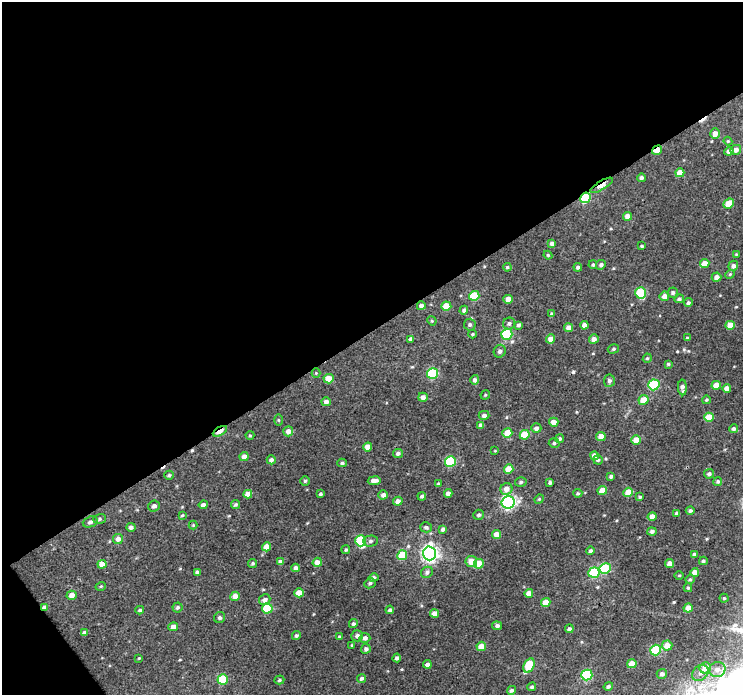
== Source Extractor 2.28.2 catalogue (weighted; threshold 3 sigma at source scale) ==
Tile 1 of 2 x 2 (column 1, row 1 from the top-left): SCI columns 1-741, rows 736-1428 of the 1482 x 1465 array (HDU 1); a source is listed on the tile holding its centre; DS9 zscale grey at full resolution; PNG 745 x 697 px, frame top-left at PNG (2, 2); each listed source drawn as its Kron ellipse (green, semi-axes under 4 px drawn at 4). Shown black and unused: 49% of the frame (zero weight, under 3 of 4 exposures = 1% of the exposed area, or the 3 px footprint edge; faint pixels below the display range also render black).
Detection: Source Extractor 2.28.2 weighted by HDU 2 'WHT'; one run over the whole footprint, this tile lists its part. Background 0.0157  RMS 0.0074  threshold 0.0334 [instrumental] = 3 sigma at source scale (4.5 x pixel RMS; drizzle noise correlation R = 1.50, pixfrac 1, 0.0396/0.0396 arcsec/px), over >= 5 px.
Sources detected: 207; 3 cosmic-ray / hot-pixel residue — neither listed nor drawn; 1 inside a brighter listed object's ellipse — not listed separately; the other 203 listed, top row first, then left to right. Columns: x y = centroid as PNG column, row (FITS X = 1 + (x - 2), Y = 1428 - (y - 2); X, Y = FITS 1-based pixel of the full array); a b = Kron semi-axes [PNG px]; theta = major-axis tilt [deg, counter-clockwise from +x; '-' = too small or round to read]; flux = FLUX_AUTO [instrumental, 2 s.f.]
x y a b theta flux
715 134 5 5 - 4.9
728 141 4 4 - 0.85
657 150 5 3 - 10
736 150 5 5 - 3.7
729 151 4 4 - 3
680 173 4 4 - 8.1
641 178 4 4 - 1.9
601 185 13 4 31 9.6
585 198 6 5 - 45
729 204 5 4 - 11
628 216 4 4 - 5.2
552 244 4 4 - 2.2
642 246 3 3 - 0.86
736 254 4 3 - 0.64
548 255 4 4 - 0.77
705 263 5 4 - 7
593 265 4 3 - 0.85
601 265 5 4 - 1.7
733 266 5 4 - 2.4
507 267 4 3 - 0.81
578 267 4 4 - 1.3
730 274 5 4 - 0.79
716 277 5 4 - 3.5
641 293 6 5 - 31
673 293 5 5 - 1.5
474 296 5 5 - 25
664 296 5 4 - 5.2
508 299 4 4 - 6.6
679 299 5 4 - 1.5
688 303 4 4 - 1.5
421 306 4 4 - 2.6
446 306 5 4 - 14
464 310 4 4 - 1.8
552 314 4 3 - 1.7
432 321 5 4 - 0.74
509 323 6 6 - 2
470 325 6 6 - 1.7
518 325 4 3 - 1.6
584 325 4 4 - 3.1
730 325 5 4 - 9
569 328 4 4 - 4.8
472 334 4 4 - 0.79
507 334 5 5 - 46
687 338 4 3 - 0.7
411 339 4 4 - 1.8
551 339 4 4 - 5.2
594 339 5 4 - 3.3
613 349 6 4 17 1.2
500 351 6 6 - 2.6
647 358 5 4 - 1.1
668 364 4 4 - 1
316 373 4 4 - 0.66
433 373 5 5 - 44
329 379 5 4 - 8.2
475 380 5 4 - 1.9
609 381 6 5 - 2.1
654 385 6 5 - 44
716 385 4 4 - 6.8
682 387 8 4 -87 2.8
727 388 4 4 - 4.1
485 395 5 4 - 0.88
423 397 5 4 - 3
644 400 5 5 - 10
706 400 4 4 - 0.83
326 402 4 4 - 2.7
484 415 5 4 - 2
709 417 5 4 - 12
278 420 5 3 - 0.79
554 422 4 4 - 6
481 425 4 4 - 2.4
536 428 5 5 - 2.3
734 429 4 4 - 2
220 431 8 3 29 11
288 431 5 5 - 4.1
507 433 5 4 - 9.7
250 435 4 4 - 0.74
525 435 5 4 - 18
601 436 4 4 - 6.4
560 439 4 4 - 1.3
636 440 5 4 - 8
554 443 5 4 - 1.2
368 447 4 4 - 6.5
495 451 4 2 - 0.54
398 453 5 4 - 2
244 456 5 4 - 3.9
594 456 4 4 - 4.6
271 460 4 4 - 2
598 460 5 4 - 1.5
450 461 5 5 - 45
342 463 5 4 - 1.1
509 469 5 4 - 11
709 474 5 5 - 1.8
169 475 4 4 - 1
611 476 4 3 - 1.6
305 481 5 5 - 1.1
374 481 6 4 9 3.9
718 481 5 4 - 1.1
521 482 6 4 17 1.4
550 482 3 3 - 1.5
438 484 3 3 - 0.94
506 489 6 5 - 4.9
602 490 5 4 - 7.6
628 492 5 4 - 12
448 493 4 4 - 3.1
578 493 4 4 - 0.96
248 494 4 4 - 6.1
320 494 3 3 - 1
383 495 5 4 - 2.9
422 496 4 3 - 1.4
640 497 4 3 - 0.99
539 499 5 4 - 0.82
398 501 4 4 - 3.6
508 502 6 6 - 150
236 504 4 3 - 1.2
203 505 4 4 - 3.1
154 506 6 5 - 2.1
690 511 4 4 - 1.6
677 513 4 4 - 3
182 515 4 3 - 0.71
479 515 5 5 - 1.4
652 517 4 4 - 5.7
99 519 6 5 - 1.2
90 522 8 5 21 2.1
193 525 4 4 - 0.74
131 527 4 4 - 2.2
426 527 6 5 - 1.9
443 529 4 3 - 1.7
652 531 4 4 - 1.9
496 534 4 4 - 6.8
118 539 5 5 - 3.8
361 541 5 5 - 35
371 541 7 5 2 1.8
267 547 4 4 - 7
346 550 4 4 - 1.1
591 551 4 4 - 1.7
430 553 7 6 - 260
694 554 4 4 - 1.2
402 555 5 5 - 18
471 561 6 5 - 6.8
703 561 4 3 - 1.2
280 562 4 4 - 2.6
317 562 5 4 - 4.8
253 563 4 4 - 1.2
670 563 4 4 - 4.4
102 564 4 4 - 7.6
479 564 5 4 - 12
296 568 4 4 - 3.2
605 568 6 5 - 36
197 572 4 3 - 1.7
427 572 6 5 - 1.7
695 572 4 4 - 4.7
594 573 6 5 - 33
679 575 5 3 - 0.75
374 578 5 4 - 2.3
690 579 5 4 - 1
370 583 6 5 - 1.6
101 586 5 3 - 0.74
688 588 4 4 - 0.95
299 593 4 4 - 9.5
529 593 4 4 - 4.6
72 595 5 4 - 4.5
235 596 5 4 - 5.1
724 598 4 4 - 1
265 600 6 5 - 2.9
546 602 5 4 - 8
44 607 4 4 - 2.5
177 607 5 5 - 1.2
267 608 5 5 - 34
688 608 4 4 - 7.1
140 610 4 3 - 1.1
390 610 4 4 - 1.7
434 613 4 4 - 4.9
220 618 6 5 - 1.8
353 624 5 4 - 1.4
497 626 5 4 - 2.3
173 627 5 4 - 4.1
569 629 4 3 - 1.5
85 633 4 4 - 2.8
296 636 4 4 - 1.3
357 636 6 5 - 2.5
339 637 4 3 - 1.1
365 638 5 5 - 2.4
352 645 4 3 - 0.69
481 646 5 4 - 7
667 646 5 5 - 7.2
366 649 5 4 - 2
656 650 5 5 - 38
139 658 3 3 - 0.57
397 658 4 3 - 1.8
427 664 4 4 - 2.6
632 664 5 4 - 10
529 666 7 5 66 24
705 668 6 5 - 9.1
717 669 8 7 - 4.6
700 673 9 7 44 3.6
662 674 5 5 - 2.3
587 675 5 5 - 50
362 678 4 4 - 1.7
223 679 5 5 - 30
279 680 5 4 - 1
608 686 5 4 - 1.6
532 687 4 4 - 1.3
511 690 5 4 - 1.7
Overlapping masked pixels (flux is a lower limit): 5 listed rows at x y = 657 150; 601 185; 585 198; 220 431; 44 607